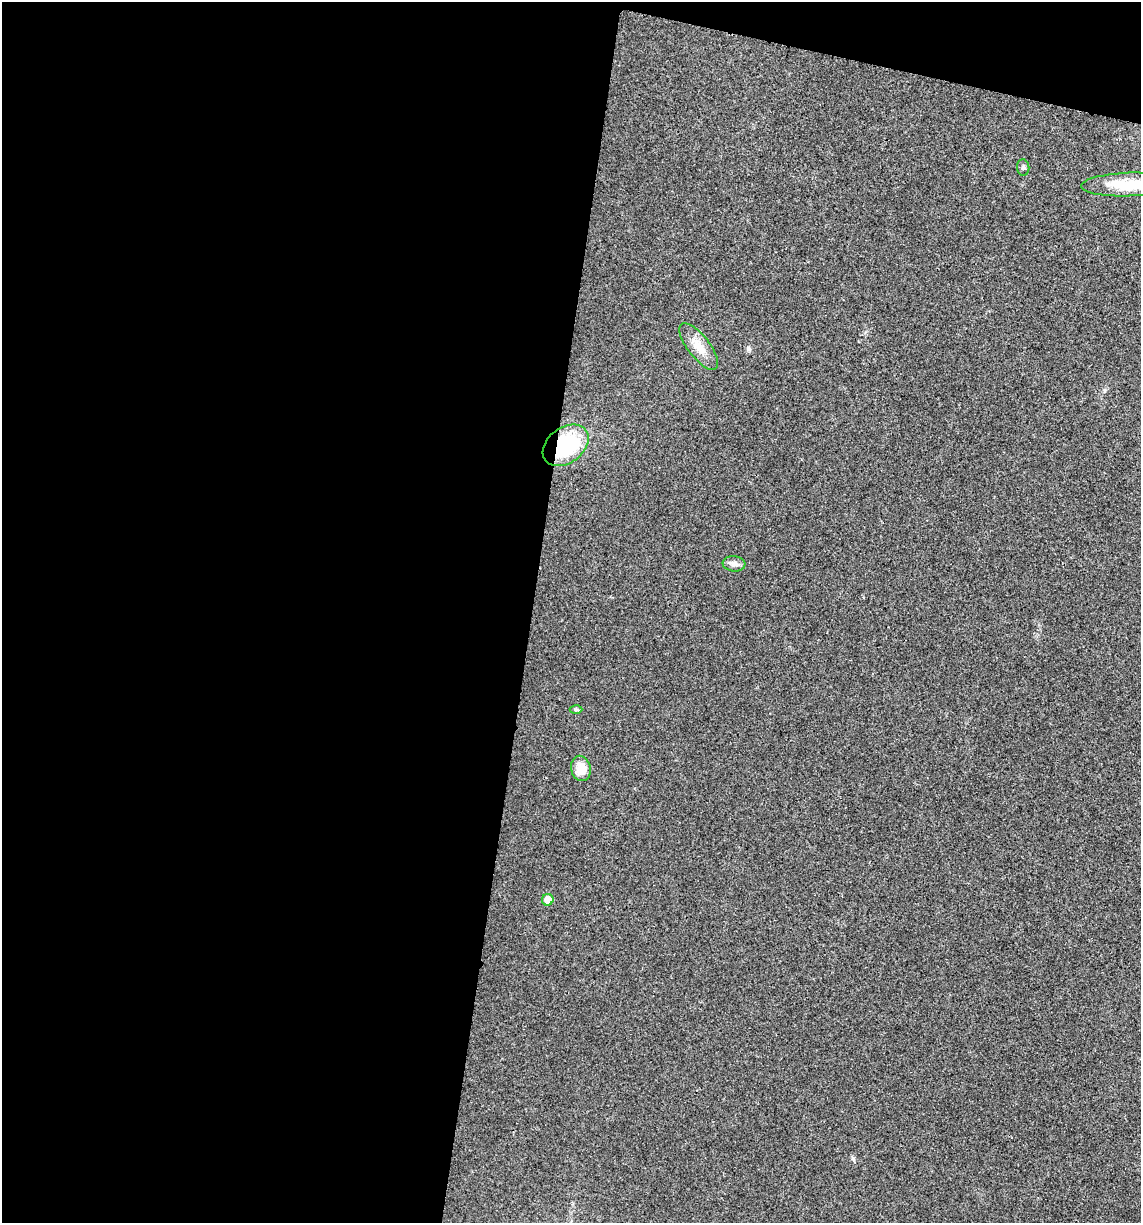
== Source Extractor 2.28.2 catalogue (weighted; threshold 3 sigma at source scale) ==
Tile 1 of 4 x 4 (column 1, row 1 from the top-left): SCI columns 120-1258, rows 3672-4892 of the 4914 x 4897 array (HDU 1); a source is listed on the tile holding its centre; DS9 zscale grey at full resolution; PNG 1143 x 1225 px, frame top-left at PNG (2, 2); each listed source drawn as its Kron ellipse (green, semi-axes under 4 px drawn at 4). Shown black and unused: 49% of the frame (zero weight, under 3 of 4 exposures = <1% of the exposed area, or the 3 px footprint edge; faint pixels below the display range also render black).
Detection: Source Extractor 2.28.2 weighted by HDU 2 'WHT'; one run over the whole footprint, this tile lists its part. Background 0.0202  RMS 0.0059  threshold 0.0265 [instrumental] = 3 sigma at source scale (4.5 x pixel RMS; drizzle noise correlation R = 1.50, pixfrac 1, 0.05/0.05 arcsec/px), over >= 5 px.
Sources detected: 8; all 8 listed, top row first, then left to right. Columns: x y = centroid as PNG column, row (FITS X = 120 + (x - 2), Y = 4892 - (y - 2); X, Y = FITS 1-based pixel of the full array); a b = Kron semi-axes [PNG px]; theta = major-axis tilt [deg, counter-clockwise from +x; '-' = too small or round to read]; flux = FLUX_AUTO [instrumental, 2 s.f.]
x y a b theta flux
1023 167 8 6 -83 1.3
1129 184 48 12 2 22
699 347 28 11 -52 9.6
566 445 25 18 37 49
734 564 11 7 -6 2.8
576 710 6 4 -1 0.83
581 768 13 9 -78 8.3
548 900 6 5 - 6.9
Overlapping masked pixels (flux is a lower limit): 1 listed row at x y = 566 445
Isophote crosses this tile's border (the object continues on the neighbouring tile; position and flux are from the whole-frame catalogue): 1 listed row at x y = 1129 184